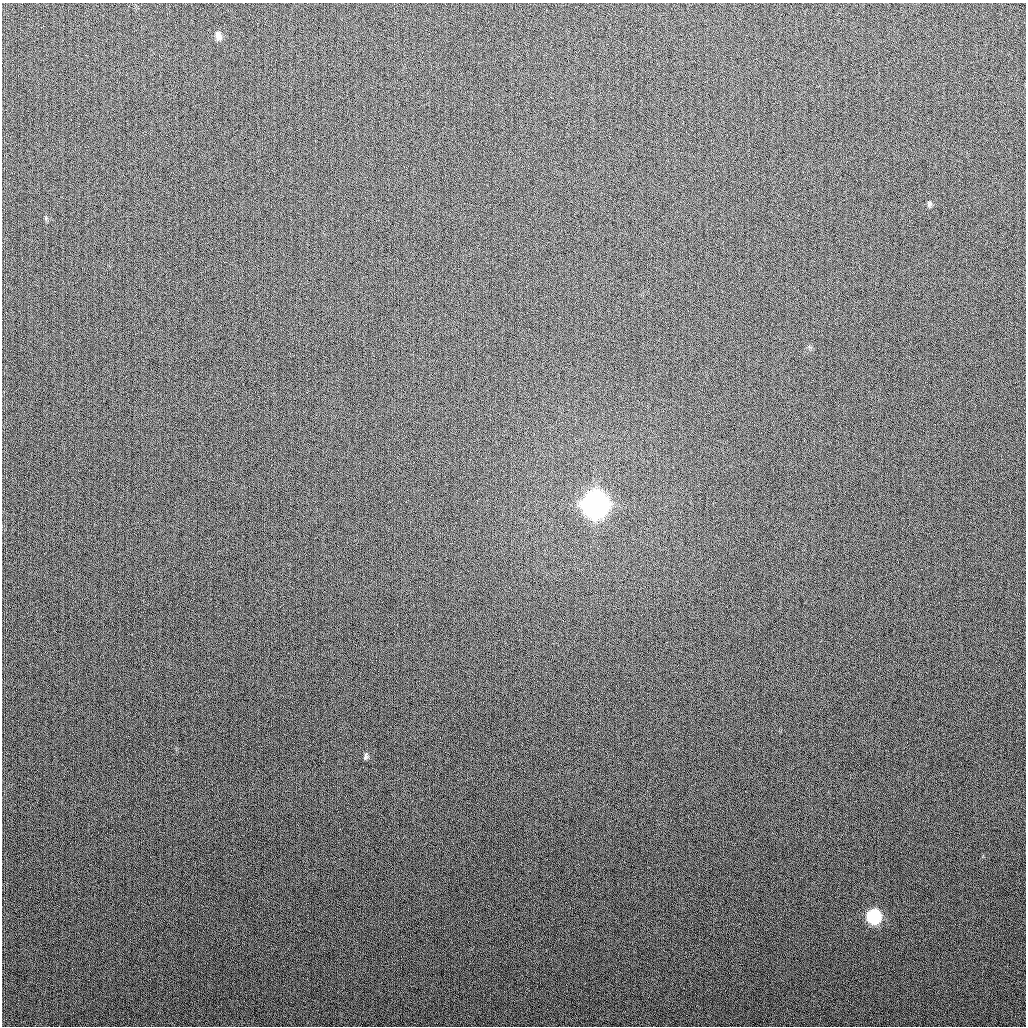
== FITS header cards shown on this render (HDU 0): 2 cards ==
NAXIS1  =                 1024
NAXIS2  =                 1024

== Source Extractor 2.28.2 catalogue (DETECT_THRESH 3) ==
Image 1024 x 1024 px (HDU 0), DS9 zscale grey, 1 PNG px = 1 image px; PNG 1028 x 1028 px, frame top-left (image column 1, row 1024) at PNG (2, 3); no overlay
Background 269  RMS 11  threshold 31.9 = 3 sigma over >= 5 px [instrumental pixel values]
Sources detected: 5; all 5 listed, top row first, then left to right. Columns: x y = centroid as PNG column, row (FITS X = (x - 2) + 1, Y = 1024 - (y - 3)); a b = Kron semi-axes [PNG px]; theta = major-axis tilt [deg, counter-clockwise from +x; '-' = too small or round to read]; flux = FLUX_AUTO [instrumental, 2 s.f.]
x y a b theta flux
218 36 10 6 -75 3.9e+03
929 204 8 6 78 1.5e+03
595 505 11 10 - 1.1e+06
366 756 9 4 76 1.6e+03
874 917 9 8 - 7.8e+04